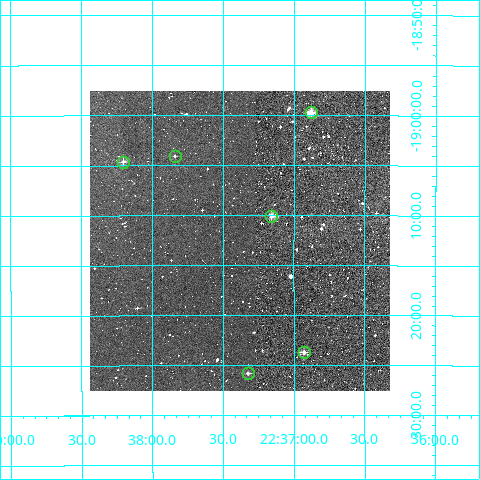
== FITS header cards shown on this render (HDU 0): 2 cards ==
NAXIS1  =                  300
NAXIS2  =                  300

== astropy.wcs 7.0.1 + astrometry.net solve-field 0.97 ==
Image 300 x 300 px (HDU 0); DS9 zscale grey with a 90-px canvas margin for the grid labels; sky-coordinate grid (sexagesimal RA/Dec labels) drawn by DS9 from the SOLVED WCS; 6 Tycho-2 reference stars matched to detected sources circled (green)
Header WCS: RA---TAN/DEC--TAN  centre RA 22:37:23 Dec -19:13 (339.34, -19.21 deg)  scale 6 arcsec/px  FOV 30.0' x 30.0'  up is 0 deg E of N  parity normal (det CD < 0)
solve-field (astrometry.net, Tycho-2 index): VERIFIED the header's WCS against the Tycho-2 star catalogue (verified at 2 index scales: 6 matches each, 0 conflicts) and refined it, rather than solving blind
Solved WCS: RA---TAN-SIP/DEC--TAN-SIP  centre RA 22:37:23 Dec -19:13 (339.35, -19.21 deg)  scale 6 arcsec/px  FOV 30.0' x 30.0'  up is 0 deg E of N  parity normal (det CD < 0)
The solver's refit moves the header's centre by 1.6 arcsec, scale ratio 0.9998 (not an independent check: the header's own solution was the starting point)
Tycho-2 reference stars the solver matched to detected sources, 6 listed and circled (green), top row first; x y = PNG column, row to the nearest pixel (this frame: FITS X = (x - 90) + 1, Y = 300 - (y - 91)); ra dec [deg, ICRS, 3 dp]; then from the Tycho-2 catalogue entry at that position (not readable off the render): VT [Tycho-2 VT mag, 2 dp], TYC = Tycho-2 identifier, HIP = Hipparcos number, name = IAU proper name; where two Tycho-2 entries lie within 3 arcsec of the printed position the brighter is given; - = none
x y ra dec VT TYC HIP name
311 112 339.220 -18.995 10.09 6389-547-1 - -
175 156 339.460 -19.068 12.16 6389-447-1 - -
123 162 339.551 -19.077 11.16 6389-773-1 - -
271 216 339.289 -19.167 10.50 6389-1062-1 - -
304 352 339.232 -19.395 11.34 6389-631-1 - -
248 373 339.331 -19.430 11.14 6389-853-1 - -